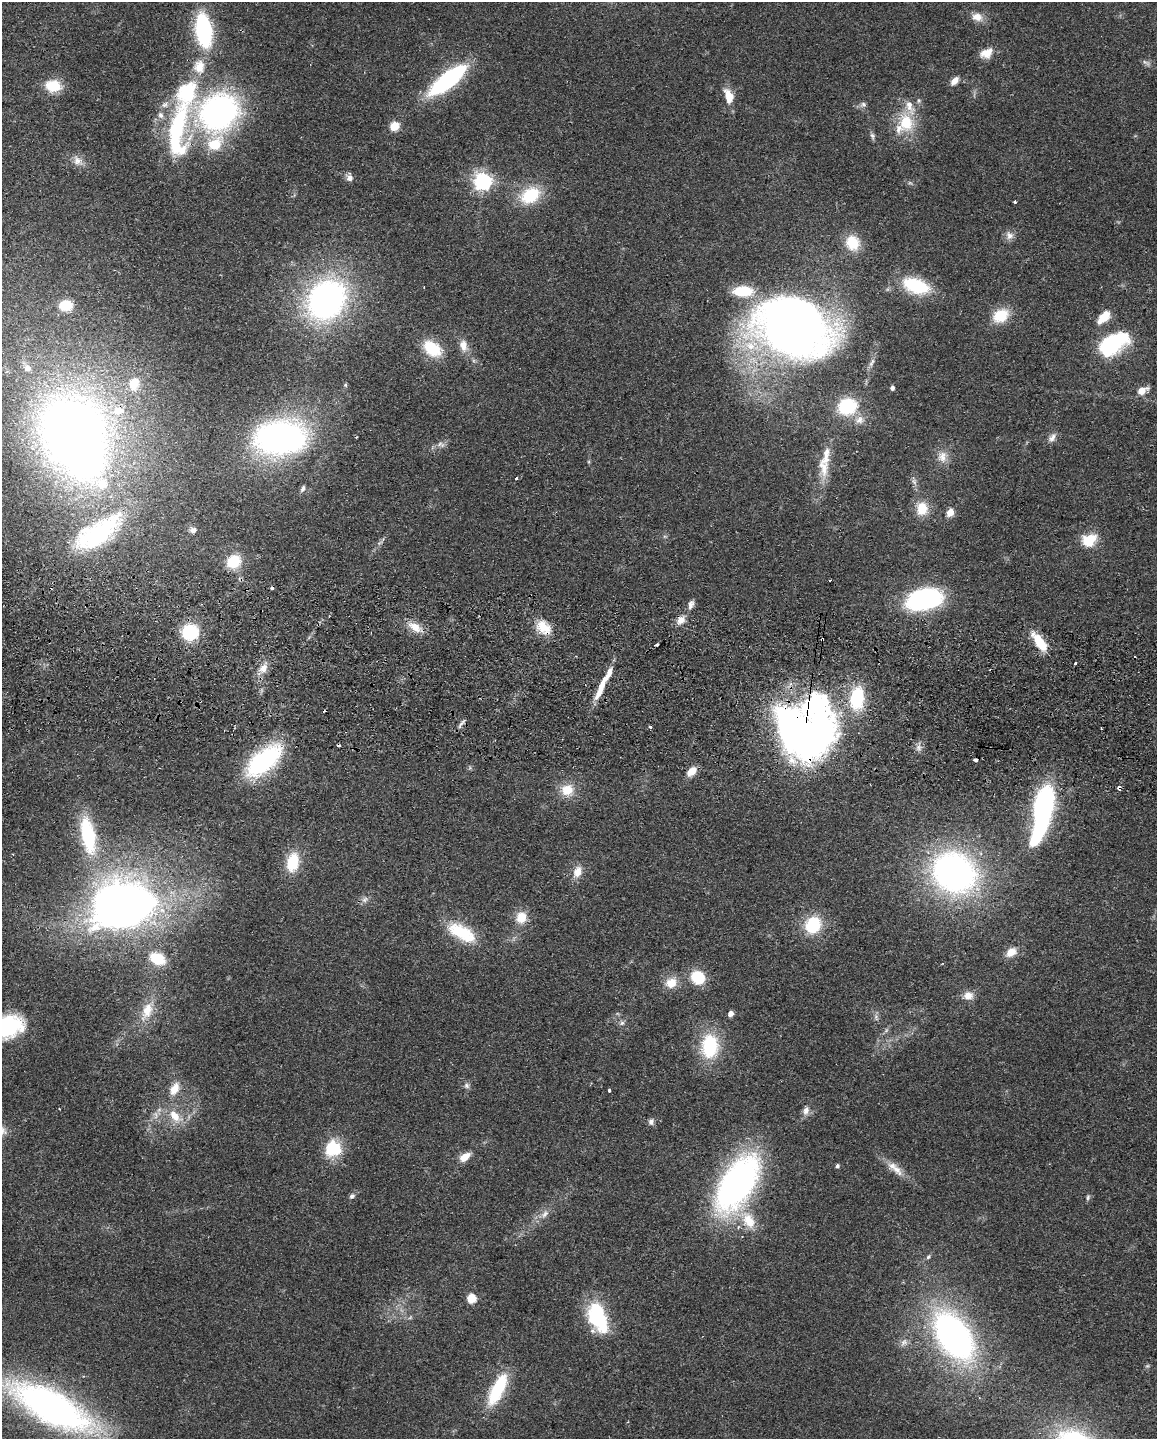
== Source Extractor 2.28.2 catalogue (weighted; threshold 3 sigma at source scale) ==
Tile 7 of 4 x 3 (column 3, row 2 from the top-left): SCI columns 2318-3472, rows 1602-3038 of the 4634 x 4751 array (HDU 1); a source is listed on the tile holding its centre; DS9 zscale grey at full resolution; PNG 1159 x 1441 px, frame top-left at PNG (2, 2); no overlay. Shown black and unused: <1% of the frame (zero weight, under 2 of 3 exposures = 3% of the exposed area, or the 3 px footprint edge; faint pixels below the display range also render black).
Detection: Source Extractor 2.28.2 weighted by HDU 2 'WHT'; one run over the whole footprint, this tile lists its part. Background 0.122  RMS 0.0096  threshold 0.0434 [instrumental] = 3 sigma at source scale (4.5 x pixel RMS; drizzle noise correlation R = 1.50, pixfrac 1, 0.05/0.05 arcsec/px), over >= 5 px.
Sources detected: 144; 2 too faint to see at this stretch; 6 inside a brighter object's white glare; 7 cosmic-ray / hot-pixel residue — not listed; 16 inside a brighter listed object's ellipse — not listed separately; the other 113 listed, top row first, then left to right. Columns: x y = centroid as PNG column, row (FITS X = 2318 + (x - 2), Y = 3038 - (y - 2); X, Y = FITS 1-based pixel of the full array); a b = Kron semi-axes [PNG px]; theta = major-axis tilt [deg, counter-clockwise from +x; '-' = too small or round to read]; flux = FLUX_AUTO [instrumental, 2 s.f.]
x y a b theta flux
977 17 14 10 -12 9.8
986 53 18 11 24 11
447 80 39 13 38 130
954 81 11 6 47 6.8
53 86 17 13 -4 25
186 93 90 30 78 160
729 96 17 9 -73 16
919 100 6 4 72 1.5
863 104 8 8 - 3
219 112 34 30 37 290
905 122 22 17 -83 36
394 126 6 5 - 42
872 136 10 5 -74 2.7
77 161 15 10 -51 7.9
349 178 8 8 - 5.1
482 181 7 6 - 450
530 195 23 17 30 42
1015 202 3 3 - 1.3
1009 236 11 10 - 5.8
853 243 19 16 -67 26
916 286 34 17 -19 52
326 300 32 25 51 340
66 305 9 7 7 31
1001 316 21 16 30 24
1104 317 17 9 44 16
793 327 79 56 -19 740
1112 344 33 17 37 94
463 346 17 10 -79 9.6
432 348 21 14 -37 35
27 368 10 10 - 7.8
134 384 14 12 71 16
345 385 5 5 - 1.2
892 388 4 4 - 3.3
1142 391 12 7 28 10
847 406 21 17 16 50
860 420 12 10 35 7.7
73 431 64 61 52 860
280 437 44 29 6 340
1052 438 14 8 57 5.2
441 444 11 6 -19 3.8
826 455 37 11 82 20
942 457 16 11 80 10
516 478 3 3 - 1.6
914 482 9 6 -69 3.2
303 489 9 5 64 2.6
922 508 17 13 86 20
950 512 7 6 - 10
193 530 8 7 - 4.1
98 533 69 27 33 130
1089 540 17 13 26 23
233 561 13 11 43 31
925 599 29 17 14 160
691 604 13 7 67 4.8
681 620 12 9 49 7.7
415 627 19 10 -34 13
543 627 20 14 -42 21
190 632 14 13 - 61
1040 642 24 9 -54 27
1076 664 3 3 - 7.8
263 668 14 10 46 9.6
600 688 32 7 68 19
816 703 65 46 21 170
461 724 19 3 51 3.1
650 727 3 3 - 4.8
798 728 40 27 -40 450
976 759 3 3 - 19
264 761 33 16 40 150
691 772 12 7 45 10
1119 788 4 3 - 4.8
567 790 15 14 - 19
1044 804 26 14 71 180
88 835 34 13 -80 81
293 862 19 12 79 35
577 872 16 10 68 10
954 873 34 30 -32 400
365 899 9 8 - 3.9
129 903 62 50 29 580
521 917 14 12 80 16
813 925 19 16 62 43
461 932 37 16 -28 45
1011 952 13 9 35 12
157 958 19 12 -26 26
698 977 11 10 - 43
671 983 15 13 14 14
968 996 12 10 8 9.2
147 1011 27 13 70 22
730 1014 4 4 - 8.8
622 1023 7 6 - 2.4
8 1026 24 17 16 110
710 1046 29 19 87 58
466 1086 9 7 -47 3.1
174 1089 19 11 62 13
609 1090 3 3 - 2.7
806 1110 13 8 77 5.7
175 1116 21 12 -45 20
651 1122 8 8 - 3.4
333 1149 18 17 - 40
465 1157 12 8 37 12
837 1166 5 4 - 2.2
897 1169 21 10 -47 11
737 1183 48 24 58 380
352 1196 8 6 37 2.7
1088 1197 8 4 76 2
545 1214 12 7 51 5.5
749 1221 22 15 -67 24
928 1257 7 5 35 2
471 1299 5 5 - 45
597 1317 34 18 -67 72
954 1336 44 26 -56 360
904 1342 10 9 - 4.9
1147 1366 6 4 42 1.6
497 1390 36 13 64 55
51 1407 78 28 -28 430
Overlapping masked pixels (flux is a lower limit): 4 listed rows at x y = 543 627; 816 703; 798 728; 1119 788
Isophote crosses this tile's border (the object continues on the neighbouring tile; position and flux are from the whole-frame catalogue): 1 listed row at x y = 8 1026